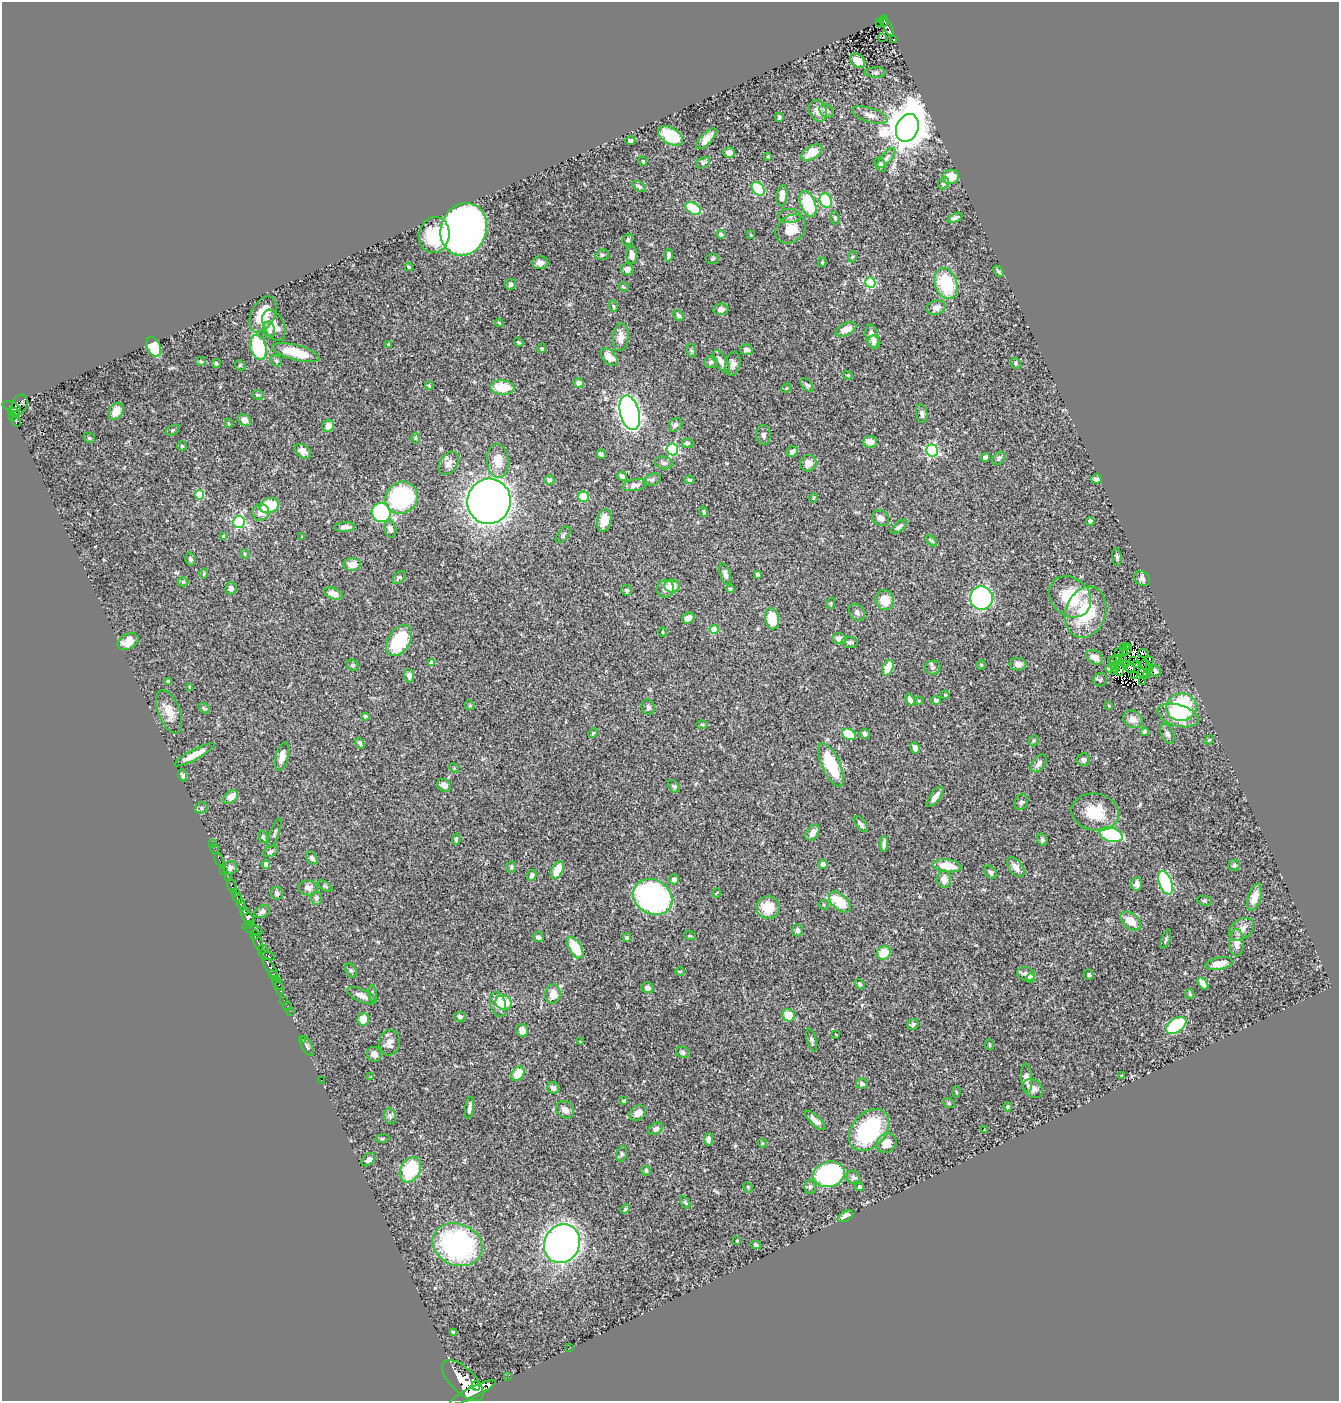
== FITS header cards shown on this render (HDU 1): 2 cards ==
NAXIS1  =                 1337
NAXIS2  =                 1399

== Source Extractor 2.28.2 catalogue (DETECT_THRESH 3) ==
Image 1337 x 1399 px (HDU 1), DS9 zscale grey, 1 PNG px = 1 image px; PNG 1341 x 1403 px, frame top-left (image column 1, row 1399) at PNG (2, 2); each listed source drawn as its Kron ellipse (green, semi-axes under 4 px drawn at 4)
Background 0.507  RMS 0.023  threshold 0.0703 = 3 sigma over >= 5 px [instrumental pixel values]
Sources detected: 398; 4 with non-positive FLUX_AUTO (blend fragments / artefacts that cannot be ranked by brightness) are neither listed nor drawn; the other 394 listed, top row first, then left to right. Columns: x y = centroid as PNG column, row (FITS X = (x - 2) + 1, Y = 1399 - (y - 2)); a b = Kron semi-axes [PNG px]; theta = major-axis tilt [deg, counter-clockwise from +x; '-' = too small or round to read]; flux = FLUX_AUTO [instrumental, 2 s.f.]
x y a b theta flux
884 21 5 4 - 96
879 22 3 2 - 12
888 27 10 3 -60 91
882 37 3 2 - 1.2
894 40 3 2 - 0.8
858 61 8 6 -39 18
875 72 10 5 0 4
818 111 11 8 -67 12
827 111 7 6 - 4.8
870 115 18 7 -18 10
779 117 4 3 - 4.2
907 128 14 11 66 5600
670 136 14 8 -30 77
706 139 13 5 47 13
630 141 5 3 - 3.5
729 152 6 5 - 6.5
812 152 11 6 33 25
768 156 3 3 - 2.1
886 158 12 5 49 5.8
643 161 5 3 - 1.6
703 163 8 5 31 3.3
881 164 7 5 -64 3
950 177 8 7 - 27
944 183 6 5 - 4.6
639 186 7 4 -33 3.2
758 189 8 5 -53 89
782 196 11 5 82 13
826 201 7 6 - 77
808 204 14 7 -69 67
693 209 9 5 -34 69
789 216 11 7 -1 6.8
835 218 6 4 -81 2.7
955 218 8 4 23 4
464 229 27 22 70 1200
791 229 16 13 39 25
434 235 18 15 77 59
721 235 5 4 - 6
751 235 3 2 - 1.3
628 240 6 5 - 3.1
602 255 7 5 14 3
632 255 9 5 -87 8.5
669 255 6 3 86 4.4
852 257 5 3 - 1.4
712 259 6 5 - 2.4
822 262 5 4 - 1.8
540 263 8 6 2 7.2
409 267 4 3 - 2.8
627 269 6 6 - 9.6
998 271 6 3 -48 2.7
870 282 5 5 - 120
511 284 5 5 - 3.5
946 284 15 11 -71 77
623 287 5 4 - 1.8
613 306 6 3 -72 2.1
936 308 9 7 17 8.6
721 309 8 5 3 6.7
263 314 19 11 64 41
679 315 6 4 -44 2.9
499 323 4 3 - 1.8
274 325 16 10 -64 15
846 329 11 6 25 15
269 330 8 5 -79 4.8
872 336 12 6 -78 13
621 337 14 7 83 14
519 342 5 3 - 2
874 342 7 6 - 5.3
388 344 4 3 - 1.4
154 347 10 6 -65 54
258 347 13 8 -75 88
542 348 5 4 - 2.5
746 350 6 5 - 6
692 351 7 4 -70 2.4
296 353 24 7 -14 39
609 357 10 6 -47 17
201 361 5 4 - 2.2
276 361 6 5 - 2.7
721 361 13 5 -58 10
711 362 6 6 - 3.6
216 363 4 4 - 2.7
1016 363 6 4 -69 2.3
733 364 12 7 78 7.5
240 365 5 4 - 2
848 375 5 4 - 1.6
579 383 5 4 - 6.6
807 385 8 5 -43 3.4
429 386 4 3 - 1.7
502 387 12 7 -5 39
786 388 5 4 - 1.9
258 395 5 4 - 2.2
19 405 11 7 61 380
12 407 9 4 -20 460
116 411 9 6 57 15
14 412 6 3 -10 180
630 413 18 9 -76 770
922 414 9 5 -81 4.8
13 416 4 3 - 54
244 420 7 5 -37 12
16 421 5 4 - 120
228 423 4 3 - 1.4
675 425 7 6 - 4.9
328 426 6 5 - 14
173 430 7 5 29 2.7
764 435 10 7 -87 4.7
89 438 6 5 - 2.1
416 438 6 3 89 1.8
870 442 7 5 -1 13
687 443 6 4 3 3.1
182 446 5 5 - 2
672 449 6 6 - 180
932 450 6 6 - 200
303 451 9 6 -39 9.1
792 452 6 5 - 6.3
601 454 5 3 - 3.5
985 457 4 4 - 3.3
999 458 8 5 43 3.7
498 461 17 11 -86 25
449 463 13 8 56 10
664 463 9 6 -15 5.2
808 463 8 7 - 11
622 476 5 4 - 5.9
1096 479 5 4 - 3.5
549 480 5 5 - 3.6
652 480 9 5 21 3.6
689 480 5 3 - 2.1
635 485 12 5 9 7.7
199 495 5 4 - 58
583 497 5 5 - 33
402 498 17 15 45 190
814 498 4 3 - 1.6
489 501 22 21 - 1900
269 506 10 7 16 49
261 512 8 8 - 11
381 512 10 9 - 160
704 512 5 3 - 1.9
881 518 9 7 -37 6.8
604 520 11 7 77 17
1090 521 4 4 - 3.4
239 522 6 6 - 210
345 527 10 5 3 8.1
899 527 10 4 38 4.6
390 529 9 6 -74 8.4
563 535 9 5 50 3
224 536 4 3 - 5.1
302 537 3 2 - 1.3
931 541 7 4 -44 2.4
245 554 5 3 - 1.7
1117 557 9 4 -84 3.2
190 559 6 5 - 4.1
352 564 8 6 5 14
204 573 5 3 - 1.6
725 574 11 5 -72 5.9
757 574 3 3 - 4.2
399 577 8 5 41 3.2
1142 579 8 7 - 5.7
183 582 5 4 - 2.3
672 586 7 6 - 22
231 588 6 5 - 6.5
665 589 9 8 - 8.9
730 589 4 4 - 2.7
627 590 5 5 - 3
333 594 9 5 -19 13
1070 597 23 18 -43 65
981 598 12 11 - 220
885 600 10 9 - 26
831 603 6 3 72 1.8
857 612 9 7 -54 5.2
1086 612 26 20 70 86
688 618 6 5 - 11
772 619 11 7 -80 42
714 629 4 4 - 28
663 632 4 4 - 1.5
839 639 7 6 - 6.9
128 641 11 7 29 19
399 641 17 10 56 85
850 642 8 5 -3 3.8
1126 646 3 2 - 3.5
1123 648 3 2 - 2.7
1127 649 5 2 - 0.057
1124 652 4 2 - 2.1
1118 653 3 2 - 2.2
1143 653 5 2 - 1.3
1095 657 9 6 -31 14
1112 660 2 2 - 1
1118 660 5 2 - 2.3
1122 660 4 2 - 0.72
1134 660 4 2 - 2.4
1149 660 2 2 - 360
431 663 4 4 - 9.8
1018 664 8 6 -5 6.8
1137 664 3 2 - 0.29
353 665 6 5 - 2.7
981 665 5 4 - 1.6
1125 665 2 2 - 0.42
1145 665 6 2 -70 0.46
888 668 8 5 65 26
933 668 8 7 - 3.8
1110 668 5 3 - 2.3
1115 668 4 2 - 1.9
1120 668 8 2 88 3.2
1130 668 5 4 - 3.2
1149 669 4 2 - 1.6
1155 671 6 5 - 3.7
1114 672 4 2 - 2.7
1143 673 5 4 - 4.7
1147 675 3 2 - 2.5
409 676 6 5 - 5.5
1135 676 4 2 - 1.8
1100 680 7 6 - 3.3
168 681 4 3 - 1.6
1143 682 4 2 - 1.2
190 687 4 4 - 2
945 695 4 4 - 1.6
910 700 6 4 -70 7.9
936 700 4 4 - 3.5
919 701 4 4 - 1.6
470 705 5 4 - 2.2
1109 706 4 3 - 1.2
648 707 8 6 -73 4
1181 707 15 13 13 130
204 708 6 4 -32 2.3
169 712 23 11 -68 21
1178 715 21 10 -16 44
365 716 3 3 - 3.5
1133 719 10 8 -33 12
702 724 6 3 -1 1.9
1145 732 4 3 - 3.7
593 733 5 4 - 1.9
849 734 7 5 -30 49
865 734 5 5 - 3.6
1167 734 11 6 -64 4.7
1209 740 5 4 - 1.9
1034 741 6 4 68 2.2
360 743 6 4 -54 2.7
915 748 6 4 -57 5.2
194 755 23 5 28 18
282 756 14 6 77 15
1083 760 7 6 - 5.9
1039 763 10 6 53 7.8
831 765 24 9 -65 72
454 768 5 4 - 1.7
183 775 6 4 -71 3.3
444 785 7 6 - 7.9
674 786 7 5 -47 2.6
231 797 8 6 37 14
935 797 12 5 55 11
1021 802 8 6 56 3.7
201 808 7 5 16 3.3
1095 812 24 18 -11 48
861 824 9 5 -52 5.3
813 832 9 5 55 9.3
275 833 16 3 68 3
1111 835 12 7 -15 140
263 837 6 4 -76 2.2
456 839 5 3 - 2.6
1042 840 6 5 - 3.2
212 844 2 2 - 3.7
884 844 7 3 87 5.5
214 849 5 2 - 12
270 852 8 5 25 4.1
312 858 7 5 -56 5.6
219 859 7 2 -64 13
266 864 4 4 - 10
823 864 5 4 - 7.6
1234 865 6 5 - 2.4
947 866 14 6 -7 35
511 867 5 4 - 2.9
1016 867 11 6 -52 12
230 868 7 6 - 6.9
224 870 2 2 - 8.9
557 870 10 5 61 30
990 872 7 5 -49 3.4
532 875 6 4 69 5.9
228 878 3 2 - 41
674 879 5 4 - 6.6
944 879 9 7 -89 10
1166 883 12 6 -68 150
1137 884 7 5 -89 6.9
232 885 7 3 -74 89
325 886 8 3 -31 2.1
308 888 9 7 -3 7.6
235 893 4 3 - 150
277 893 6 6 - 3.8
716 893 4 3 - 1.3
653 897 20 17 -30 430
1255 897 14 6 71 19
238 898 6 3 -54 250
316 898 7 5 -88 4.2
1205 901 7 5 -6 2.4
840 902 13 7 -43 41
241 903 4 3 - 310
824 905 5 5 - 2.3
768 908 11 11 - 33
244 910 4 3 - 220
262 912 8 6 28 4.8
248 918 9 5 -56 700
1131 921 11 7 -41 21
250 925 4 3 - 120
252 929 10 4 -20 140
1241 929 14 9 36 12
797 930 6 5 - 4.4
255 935 5 4 - 200
690 936 6 4 -17 1.8
538 937 6 5 - 3.4
627 937 4 3 - 2.1
1166 939 10 3 70 2.4
258 942 8 4 -65 220
1237 943 13 7 89 12
575 948 12 6 -61 43
262 949 5 3 - 210
884 953 7 6 - 33
266 955 9 4 -22 140
1219 964 13 6 10 18
270 968 12 3 -57 460
351 971 7 5 -61 3.6
680 971 5 3 - 1.3
1026 974 9 6 -17 6.5
1089 975 5 5 - 3.2
274 976 6 4 -45 300
1030 978 4 4 - 14
277 983 7 3 -62 200
860 984 6 4 -52 2.2
1203 984 7 4 -53 9.6
280 988 7 3 -69 80
647 988 6 5 - 6.2
373 994 9 3 -84 2.8
553 994 10 7 81 20
1190 994 5 4 - 1.9
362 996 16 6 -24 12
284 1000 2 2 - 11
504 1002 8 7 - 35
498 1004 13 7 -73 13
287 1007 5 2 - 13
290 1011 2 2 - 8.6
789 1015 6 6 - 31
460 1017 6 4 -11 4.6
363 1019 6 6 - 23
913 1024 6 5 - 3.4
1176 1025 11 7 35 100
522 1030 6 6 - 12
836 1034 3 2 - 1.1
302 1039 2 2 - 8.4
812 1040 11 4 -76 4.1
580 1042 3 3 - 1.2
390 1043 13 10 80 10
990 1045 5 3 - 1.4
307 1046 11 5 -63 3.7
683 1052 6 5 - 3.4
374 1054 7 7 - 8.1
518 1074 8 5 55 33
1122 1076 3 3 - 2
371 1077 4 4 - 1.3
1026 1078 14 5 -85 8.3
321 1080 2 2 - 75
862 1084 6 5 - 4
553 1088 6 5 - 5
1033 1088 11 8 -38 9.2
956 1092 5 3 - 1.5
623 1101 3 2 - 1.5
949 1103 6 5 - 2.3
1008 1107 4 4 - 3.5
469 1108 11 4 82 5.7
565 1110 9 8 - 9.7
638 1113 9 7 36 11
390 1116 8 6 -78 4
815 1120 13 5 -43 8.4
656 1129 7 5 35 4.2
869 1130 24 17 48 160
984 1130 3 2 - 1.7
382 1138 7 3 9 1.9
708 1139 6 4 82 5.8
762 1143 4 3 - 1.5
886 1143 10 9 - 16
622 1154 8 5 71 3.3
368 1160 8 5 43 5.7
410 1170 13 9 58 83
646 1171 5 4 - 2.9
829 1174 16 12 15 250
853 1177 7 6 - 4.5
748 1187 5 4 - 2.1
810 1187 7 5 85 3.2
860 1187 4 4 - 2.6
685 1203 7 3 -57 2
625 1209 5 3 - 1.7
845 1216 8 4 28 9.6
737 1241 3 3 - 1.3
562 1244 20 17 62 680
458 1245 26 20 -24 280
756 1245 5 4 - 3.1
453 1332 4 3 - 2.9
570 1348 2 2 - 0.81
508 1377 2 2 - 4.7
463 1380 26 12 -44 4000
476 1386 5 4 - 470
473 1392 25 5 26 2100
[4 non-positive-flux detections neither listed nor drawn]